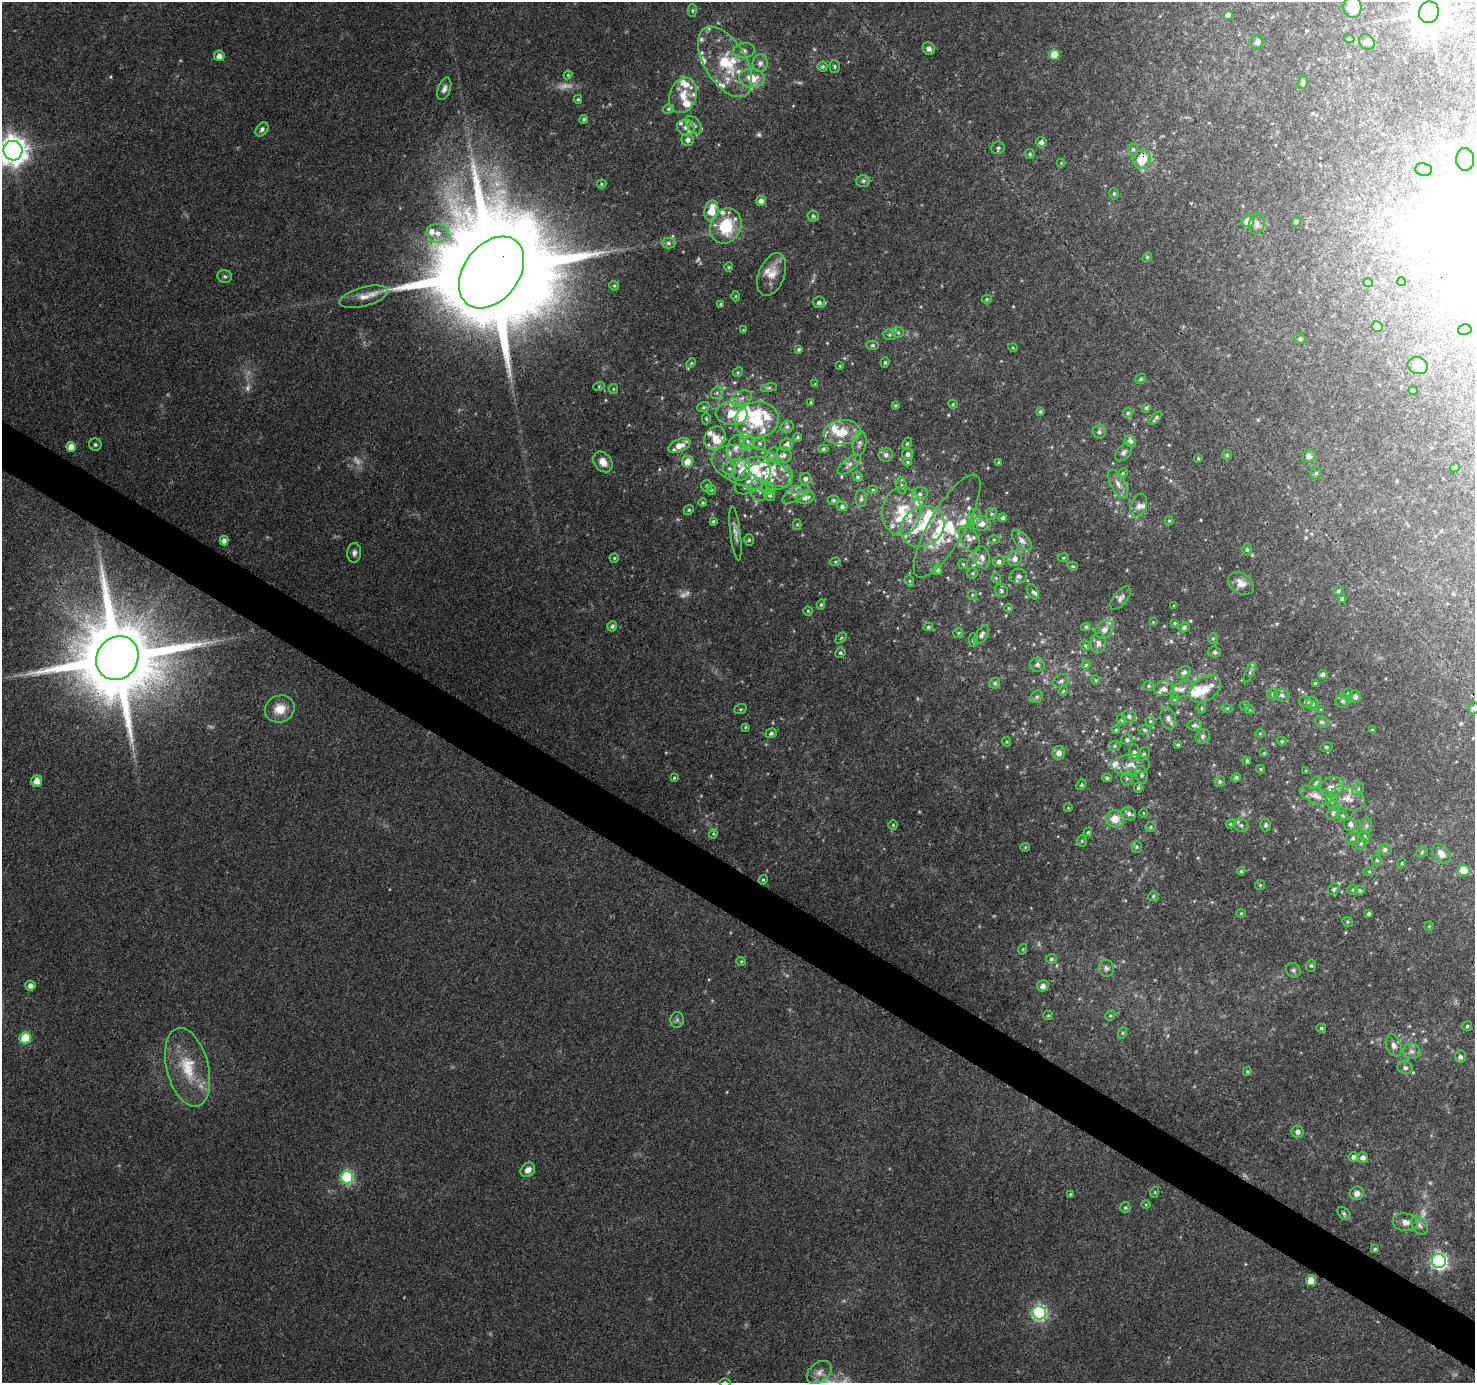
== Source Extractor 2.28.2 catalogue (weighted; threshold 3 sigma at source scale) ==
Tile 6 of 4 x 4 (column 2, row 2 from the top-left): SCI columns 1474-2946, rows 2948-4328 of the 5900 x 5964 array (HDU 1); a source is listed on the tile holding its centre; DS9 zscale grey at full resolution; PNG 1477 x 1385 px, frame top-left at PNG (2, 2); each listed source drawn as its Kron ellipse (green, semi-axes under 4 px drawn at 4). Shown black and unused: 4% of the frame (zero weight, under 3 of 4 exposures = <1% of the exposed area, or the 3 px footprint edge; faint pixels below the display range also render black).
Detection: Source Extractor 2.28.2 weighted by HDU 2 'WHT'; one run over the whole footprint, this tile lists its part. Background 0.114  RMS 0.0065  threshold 0.0294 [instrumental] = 3 sigma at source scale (4.5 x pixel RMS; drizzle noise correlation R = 1.50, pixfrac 1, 0.0396/0.0396 arcsec/px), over >= 5 px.
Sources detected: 449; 22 too faint to see at this stretch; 2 inside a brighter object's white glare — neither listed nor drawn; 64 inside a brighter listed object's ellipse — not listed separately; the other 361 listed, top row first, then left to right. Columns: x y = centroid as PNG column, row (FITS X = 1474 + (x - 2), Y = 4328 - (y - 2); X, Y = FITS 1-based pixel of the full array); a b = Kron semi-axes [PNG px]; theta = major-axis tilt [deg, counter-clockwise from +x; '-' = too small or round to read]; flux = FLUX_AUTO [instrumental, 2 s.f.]
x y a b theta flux
1352 7 11 9 -82 21
692 11 6 4 -88 1.1
1429 12 11 10 - 1700
1228 15 5 4 - 2.2
1349 39 5 3 - 0.71
1257 42 7 6 - 2.1
1367 42 8 7 - 3.5
929 49 6 6 - 2.3
744 51 11 7 10 2.9
1054 55 5 5 - 16
219 56 5 5 - 4
725 62 39 20 -58 35
760 63 9 7 83 3.2
835 66 6 5 - 1.1
823 67 5 5 - 1.2
568 75 4 4 - 0.69
752 78 12 9 -7 12
1303 82 7 5 76 1.9
444 89 12 6 70 3
683 95 18 13 70 11
578 99 4 4 - 0.84
668 109 6 4 16 1.1
584 119 4 4 - 1.1
694 125 10 6 -52 2.8
686 127 9 8 - 3.8
262 129 8 5 52 2
688 140 6 6 - 2.8
1041 142 5 5 - 2.5
998 148 7 6 - 1.7
1133 149 6 5 - 1.5
13 151 10 9 - 860
1030 154 5 5 - 1.1
1142 159 9 8 - 17
1465 159 11 9 -87 5.4
1061 163 4 4 - 0.6
1424 169 8 6 -8 2.3
863 181 7 5 2 1.5
601 184 5 4 - 0.77
1114 194 6 4 -76 1.1
761 201 5 5 - 3.5
711 211 10 7 77 14
813 216 5 5 - 1.1
1248 221 6 6 - 7.6
1296 222 5 4 - 1.5
1257 224 10 7 80 3
726 226 18 15 61 30
438 233 11 9 -8 5.5
668 243 7 5 0 1.6
1147 257 5 4 - 0.9
729 267 4 4 - 0.77
492 272 40 27 53 26000
772 274 22 13 68 10
225 276 7 6 - 1.5
1402 282 4 3 - 0.97
1368 283 5 4 - 1.5
614 286 5 4 - 0.87
736 296 5 3 - 0.65
364 297 25 9 15 8.2
987 299 5 4 - 0.94
819 302 6 6 - 2.4
720 304 4 4 - 0.86
1377 327 6 5 - 4.3
743 330 4 4 - 0.55
1465 330 7 5 13 1.4
898 332 6 5 - 1.2
889 335 6 5 - 1.3
1300 339 6 5 - 1.4
872 345 6 4 2 1.2
1013 348 5 3 - 0.69
799 349 4 3 - 1.1
885 362 5 4 - 0.95
691 363 5 3 - 0.62
840 366 3 2 - 0.53
1418 366 10 8 -17 8.6
738 372 5 4 - 0.77
1141 379 6 5 - 1.2
815 384 4 4 - 0.54
599 386 6 3 19 0.81
769 388 8 4 8 1.3
613 389 5 4 - 0.79
1413 390 4 4 - 0.74
717 393 6 5 - 1.6
741 398 11 7 24 4
811 402 4 3 - 0.9
953 404 5 4 - 0.86
895 405 4 4 - 0.95
703 407 6 5 - 1.1
1146 408 5 4 - 1
1040 412 4 4 - 1.2
1128 413 5 5 - 1.3
732 414 16 11 -5 13
1156 418 8 3 46 1.6
706 419 6 4 -89 1
757 420 22 18 12 28
787 427 6 6 - 1.5
842 432 19 12 4 15
1099 432 6 6 - 2.1
798 437 4 4 - 1.1
715 438 12 10 57 7.2
748 441 9 7 -53 2.8
1130 441 6 5 - 3
760 443 6 6 - 1.6
859 443 12 7 80 2.5
907 444 6 4 63 0.9
95 445 6 6 - 1.4
787 445 6 6 - 3
679 446 12 6 24 7.8
71 447 5 4 - 6.4
736 448 13 9 75 4.9
823 449 5 4 - 0.94
1123 452 10 6 50 2.4
907 454 6 5 - 2.6
772 455 8 5 62 1.5
784 455 8 7 - 2.4
886 455 7 7 - 2.4
1227 455 5 5 - 1.2
1309 456 7 6 - 2.4
1198 458 4 3 - 0.78
603 462 11 8 -53 6.6
688 462 6 5 - 9.2
908 462 4 4 - 0.7
999 462 3 3 - 1.3
849 465 14 6 39 3.1
1455 467 5 4 - 1.2
729 468 6 6 - 1.7
752 468 42 20 -16 44
741 471 11 8 63 4.9
769 472 25 12 -25 14
1122 473 6 4 24 0.95
1316 473 6 6 - 1.1
858 477 5 4 - 1.2
753 478 21 11 39 10
805 479 6 5 - 2.1
1118 484 16 7 -60 4.6
707 486 6 5 - 1.6
902 486 8 5 -83 1.7
767 489 6 6 - 1.5
711 490 5 5 - 0.99
758 490 11 9 -76 4
873 490 5 3 - 0.68
796 494 15 6 30 3.6
920 494 8 6 30 2.5
770 495 6 5 - 2.1
805 497 9 6 5 4.7
861 499 8 5 90 1.7
833 500 6 4 0 1
703 503 4 4 - 0.84
1138 505 12 7 70 3.8
842 506 5 5 - 1.5
689 510 5 4 - 0.97
901 511 24 19 84 24
991 514 6 5 - 1.3
975 517 8 7 - 2.3
1003 518 4 4 - 1.5
713 521 4 3 - 0.95
1169 521 5 4 - 0.82
981 523 9 7 -7 7.1
797 524 5 4 - 0.78
923 526 23 19 34 25
947 526 58 18 60 36
735 533 27 5 -83 4.2
969 539 15 8 -59 4.4
749 540 6 5 - 1
994 540 6 4 1 0.71
1022 540 12 7 -48 3.8
224 541 5 4 - 3.3
1247 549 6 5 - 1.2
354 553 10 7 86 2.4
982 557 11 7 -78 3.8
614 558 4 4 - 0.85
1063 558 5 4 - 0.87
1015 559 7 7 - 4.3
836 562 5 4 - 0.79
999 562 6 5 - 2.3
963 564 5 4 - 0.8
1073 566 5 3 - 0.7
938 570 5 4 - 1.4
972 573 6 5 - 1
1018 576 9 7 7 2.6
996 578 4 4 - 0.68
910 581 6 3 -72 0.74
1241 583 14 10 -34 5.7
1001 591 7 6 - 1.6
1338 591 5 5 - 1.4
1033 592 8 5 -59 1.5
972 595 5 4 - 0.79
1120 598 14 6 51 2.8
1342 599 4 4 - 1.3
821 605 5 4 - 0.96
1173 606 4 2 - 0.42
1009 608 4 4 - 0.64
808 611 4 4 - 0.84
1153 622 4 4 - 0.57
1175 623 4 4 - 0.81
612 626 5 4 - 1.7
928 627 5 4 - 1.1
1086 627 5 4 - 0.91
1184 627 5 4 - 1.7
1104 630 10 8 43 4.3
958 633 5 5 - 0.87
982 635 10 5 58 2.6
841 638 6 4 45 0.91
1213 638 5 4 - 0.85
973 640 7 4 89 1.2
1098 643 10 7 81 3.3
1085 645 6 4 -43 1.1
1215 652 6 5 - 1.8
840 653 5 5 - 1.2
117 658 23 20 52 11000
1037 665 7 7 - 2.1
1086 665 4 4 - 0.88
1184 672 7 5 30 1.9
1250 672 11 4 65 1.6
1323 675 5 4 - 2.6
1096 680 5 3 - 0.57
1061 681 8 6 27 2.1
995 683 5 5 - 1.3
1315 683 3 3 - 0.8
1149 686 5 4 - 0.88
1164 689 9 7 9 4
1182 689 12 7 32 3.5
1205 689 17 11 34 8.7
1063 691 5 4 - 0.73
1272 694 5 5 - 1
1348 694 6 5 - 1.1
1282 695 8 6 -18 2
1355 696 6 6 - 3.4
1037 697 7 5 46 1.4
1175 699 6 3 71 0.79
1343 701 7 7 - 2.2
1306 702 7 5 -22 1.5
1312 704 6 6 - 1.9
1245 706 5 5 - 0.87
1202 708 6 4 -90 0.95
1227 708 5 3 - 0.79
1473 708 6 5 - 1.8
280 709 15 13 22 11
740 709 6 5 - 1.1
1321 709 4 2 - 0.5
1250 710 5 3 - 0.59
1129 716 7 6 - 2.1
1168 718 11 7 -72 3
1122 720 5 3 - 0.62
1150 721 5 5 - 0.86
1322 722 7 5 -16 1.5
1195 725 7 5 12 1.8
746 727 3 3 - 0.65
1116 730 4 4 - 0.82
1144 730 6 5 - 1.3
1372 730 4 3 - 0.83
771 733 6 5 - 1.6
1260 733 5 3 - 0.59
1203 736 7 6 - 1.7
1127 740 6 5 - 1.5
1282 741 5 4 - 0.81
1007 742 5 4 - 0.83
1178 745 4 3 - 0.9
1114 746 6 5 - 1.3
1326 747 6 5 - 1.2
1059 753 7 6 - 4.1
1134 753 8 5 85 2.5
1264 753 4 4 - 0.52
1143 754 7 5 52 1.4
1247 761 4 4 - 1.2
1131 765 19 10 2 6.4
1261 769 4 4 - 0.75
1306 771 4 3 - 0.52
1141 775 9 6 -77 1.7
1236 777 5 4 - 1.5
674 778 3 3 - 0.69
1107 778 4 4 - 1.1
1127 778 7 5 -88 1.6
37 781 6 5 - 5.9
1220 781 5 5 - 1.3
1316 783 8 5 46 1.3
1081 785 5 4 - 0.95
1332 787 12 9 19 4.9
1138 788 5 4 - 0.91
1358 789 6 5 - 1.2
1316 795 17 7 -21 6
1348 798 17 11 -21 8.1
1332 801 8 6 -74 2
1068 808 4 3 - 0.47
1143 813 5 3 - 0.57
1333 813 7 6 - 2
1129 814 8 6 -27 2.6
1342 816 6 4 -21 0.9
1115 819 9 8 - 8.6
1231 824 5 4 - 0.79
1350 824 7 6 - 2.5
893 825 5 4 - 0.75
1241 825 8 6 -35 1.8
1266 825 6 5 - 1.3
1366 826 8 6 -89 1.8
1151 827 5 5 - 0.98
1088 832 5 4 - 0.91
713 834 4 4 - 0.73
1365 836 6 5 - 1.2
1353 838 6 5 - 1.4
1082 841 5 5 - 0.93
1361 844 6 5 - 1.4
1025 847 4 4 - 0.65
1137 847 5 5 - 1.2
1385 849 6 6 - 2
1422 852 6 5 - 1.1
1441 854 11 7 -49 5.1
1377 860 6 4 -43 1
1402 863 5 3 - 0.63
1464 870 6 5 - 12
1241 871 4 4 - 0.81
1369 872 6 4 0 0.87
763 880 5 4 - 0.81
1260 885 5 5 - 0.86
1334 889 6 5 - 1.5
1352 890 5 5 - 0.92
1360 890 5 4 - 1.1
1153 896 5 4 - 0.99
1241 913 4 4 - 0.67
1369 913 4 4 - 1.6
1347 922 5 4 - 0.87
1429 926 5 4 - 0.76
1023 949 5 3 - 0.61
1051 959 5 5 - 1.3
741 961 4 4 - 0.77
1311 966 6 5 - 1.2
1106 968 8 7 - 2.4
1293 970 7 6 - 1.7
30 986 5 5 - 3.5
1043 986 6 5 - 3.8
1110 1015 5 4 - 1
1048 1016 5 4 - 0.85
677 1020 8 6 86 1.9
1467 1026 5 4 - 0.93
1321 1028 5 4 - 1.1
1122 1033 6 3 71 0.76
25 1038 6 5 - 29
1394 1045 11 7 -70 3.4
1412 1051 9 7 -13 2.7
1460 1057 6 5 - 2.4
188 1067 40 21 -76 29
1405 1068 7 6 - 1.9
1247 1071 4 4 - 0.81
1298 1132 6 6 - 2.6
1353 1157 5 5 - 2
1363 1158 5 5 - 3.5
528 1170 8 6 43 4
347 1177 6 6 - 77
1155 1192 5 3 - 0.63
1357 1193 7 6 - 4
1070 1194 3 3 - 0.57
1146 1204 5 3 - 0.56
1125 1208 5 5 - 1.1
1344 1213 7 5 -48 1.5
1405 1222 13 9 -8 4.5
1419 1225 10 7 -58 2.8
1375 1249 4 3 - 1.1
1439 1261 7 7 - 190
1311 1281 5 5 - 7.7
1039 1313 7 6 - 130
819 1372 14 9 39 5.4
725 1382 6 4 0 0.81
Overlapping masked pixels (flux is a lower limit): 3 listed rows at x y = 1142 159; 492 272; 117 658
Isophote crosses this tile's border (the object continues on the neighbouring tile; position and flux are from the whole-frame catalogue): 5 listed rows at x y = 1352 7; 1429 12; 13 151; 1473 708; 725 1382